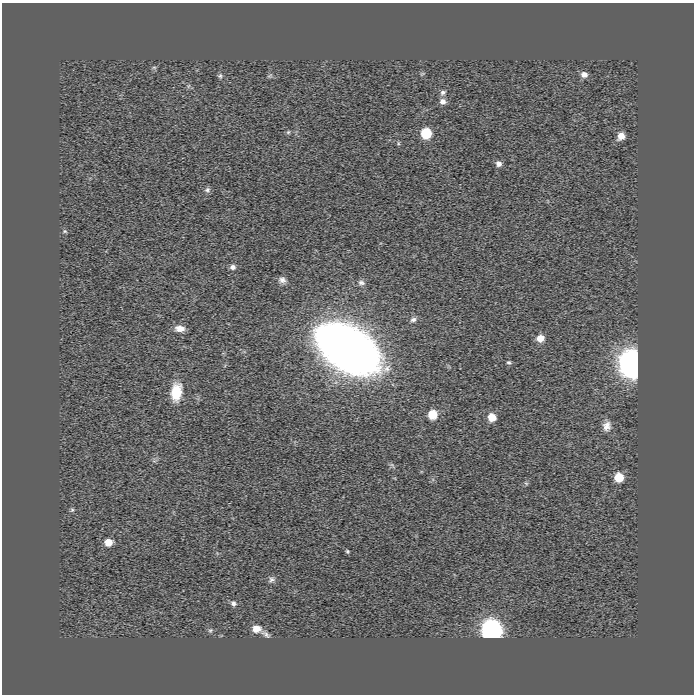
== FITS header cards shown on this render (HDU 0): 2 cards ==
NAXIS1  =                  692
NAXIS2  =                  692

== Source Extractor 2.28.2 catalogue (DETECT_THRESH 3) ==
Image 692 x 692 px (HDU 0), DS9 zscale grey, 1 PNG px = 1 image px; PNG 696 x 696 px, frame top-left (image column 1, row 692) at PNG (2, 3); no overlay
Background 0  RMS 0.018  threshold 0.0535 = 3 sigma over >= 5 px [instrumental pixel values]
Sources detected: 37; all 37 listed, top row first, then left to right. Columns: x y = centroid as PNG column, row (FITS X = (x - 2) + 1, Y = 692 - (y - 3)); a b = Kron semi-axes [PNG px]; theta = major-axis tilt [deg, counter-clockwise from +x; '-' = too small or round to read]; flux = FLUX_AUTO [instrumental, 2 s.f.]
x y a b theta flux
154 67 6 4 0 1.7
584 74 7 6 - 6.6
220 76 6 6 - 2.3
270 76 9 3 21 1.5
443 92 8 6 39 3.6
443 101 8 7 - 5.6
288 132 6 5 - 1.7
426 133 7 7 - 51
621 136 7 6 - 10
398 143 6 4 -72 1.4
499 164 7 7 - 4.6
207 190 8 6 26 3.2
65 231 6 5 - 1.7
233 267 7 6 - 4
282 280 9 8 - 5.3
361 283 10 7 -5 4.3
413 320 8 6 16 3.8
180 329 11 7 -6 9.5
540 338 7 7 - 13
348 349 48 28 -33 1300
509 362 6 5 - 2
633 364 9 8 - 2400
176 392 17 10 83 33
432 414 7 6 - 29
492 417 7 7 - 17
607 426 12 10 81 8.8
619 477 6 6 - 30
526 483 6 4 -19 1.5
72 510 6 5 - 1.8
108 542 7 6 - 15
347 551 4 4 - 1.6
272 579 9 7 19 3.6
233 603 7 6 - 3.6
256 629 8 7 - 13
210 630 7 5 67 1.9
492 630 9 8 - 820
266 634 13 5 -34 4.2